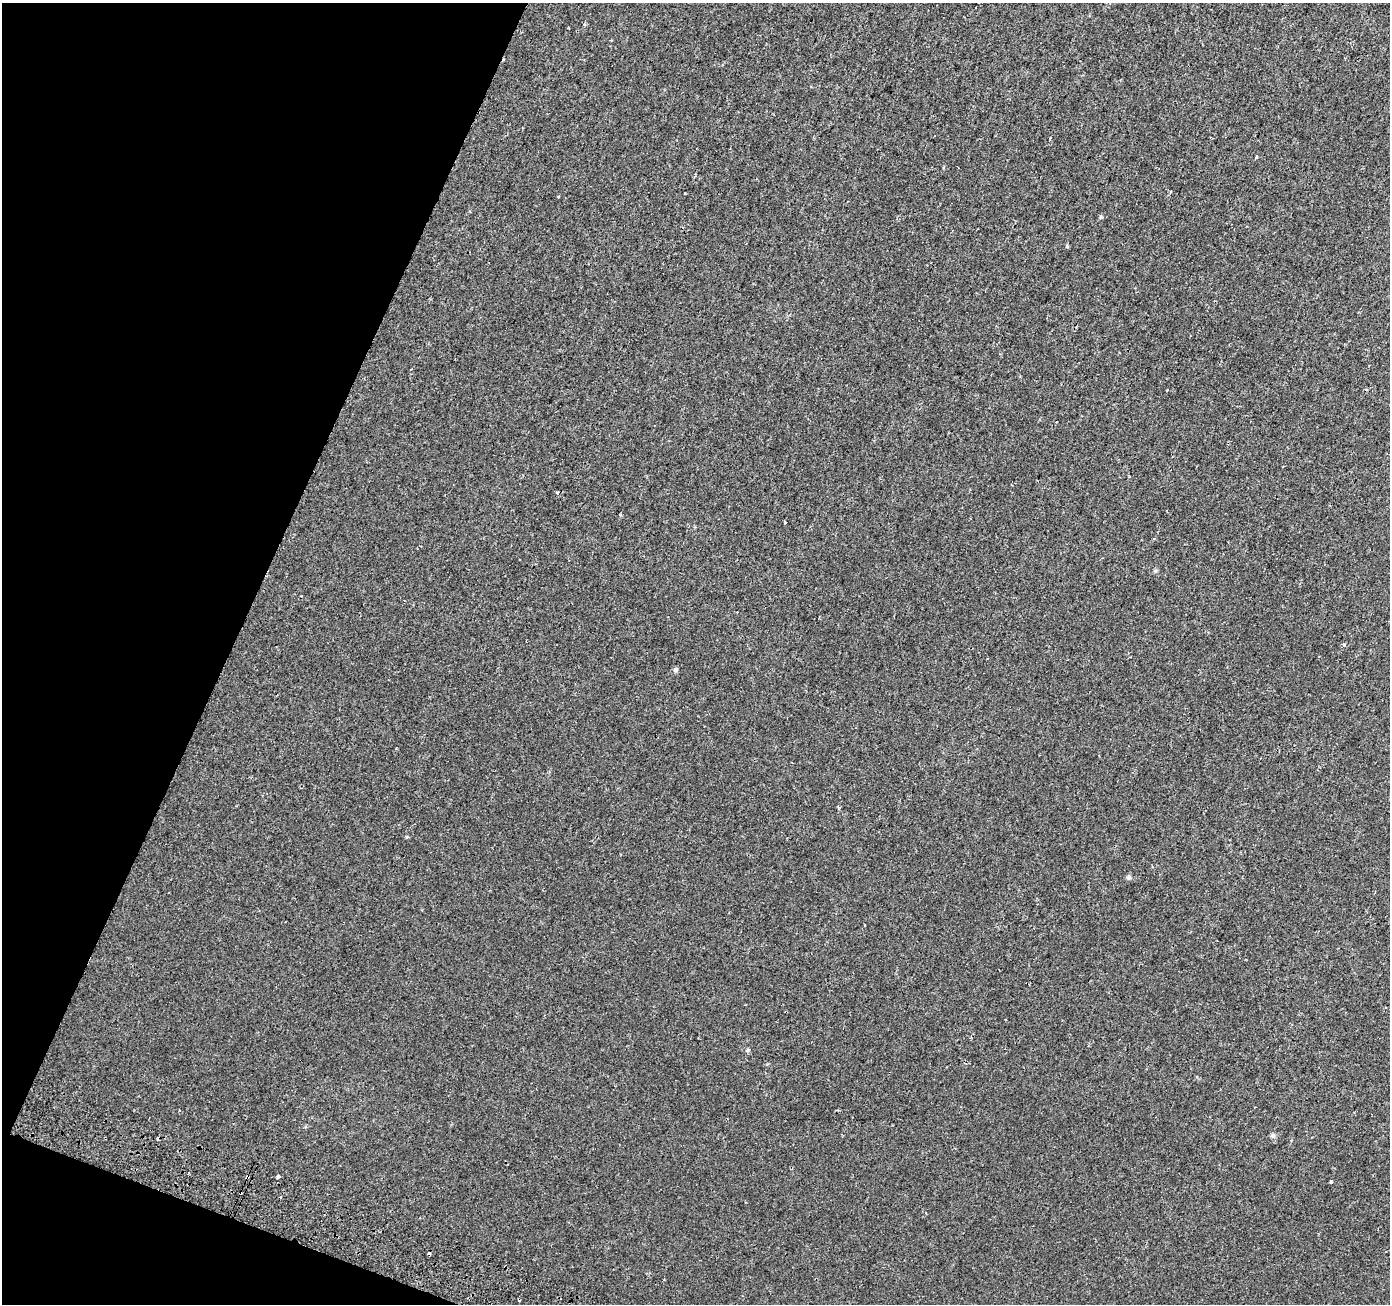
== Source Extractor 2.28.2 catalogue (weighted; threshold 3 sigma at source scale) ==
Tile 9 of 4 x 4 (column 1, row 3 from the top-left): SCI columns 28-1415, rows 1567-2868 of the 5613 x 5800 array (HDU 1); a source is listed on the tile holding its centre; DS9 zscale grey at full resolution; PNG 1392 x 1306 px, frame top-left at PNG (2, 3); no overlay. Shown black and unused: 19% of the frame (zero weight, under 2 of 3 exposures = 3% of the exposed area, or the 3 px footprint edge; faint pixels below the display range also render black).
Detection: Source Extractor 2.28.2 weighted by HDU 2 'WHT'; one run over the whole footprint, this tile lists its part. Background 5.47e-04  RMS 0.0039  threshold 0.0177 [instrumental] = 3 sigma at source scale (4.5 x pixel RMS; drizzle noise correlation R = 1.50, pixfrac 1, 0.0396/0.0396 arcsec/px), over >= 5 px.
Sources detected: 19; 4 cosmic-ray / hot-pixel residue — not listed; the other 15 listed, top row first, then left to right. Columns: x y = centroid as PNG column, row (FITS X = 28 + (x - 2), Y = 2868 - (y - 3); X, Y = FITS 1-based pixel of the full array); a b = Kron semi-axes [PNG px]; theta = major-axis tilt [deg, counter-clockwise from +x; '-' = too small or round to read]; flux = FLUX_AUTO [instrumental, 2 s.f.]
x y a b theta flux
1256 157 3 2 - 1.1
685 193 3 3 - 0.82
559 197 3 3 - 2.5
1101 217 6 4 71 0.47
1067 246 5 4 - 0.52
785 523 3 3 - 1.1
1343 644 4 3 - 0.44
676 670 6 6 - 0.71
407 837 4 3 - 0.41
1128 877 6 6 - 0.79
1273 1135 7 6 - 0.83
188 1173 3 2 - 0.97
278 1176 3 3 - 1.3
247 1177 4 3 - 5.3
1331 1181 3 3 - 1
Overlapping masked pixels (flux is a lower limit): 1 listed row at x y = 247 1177